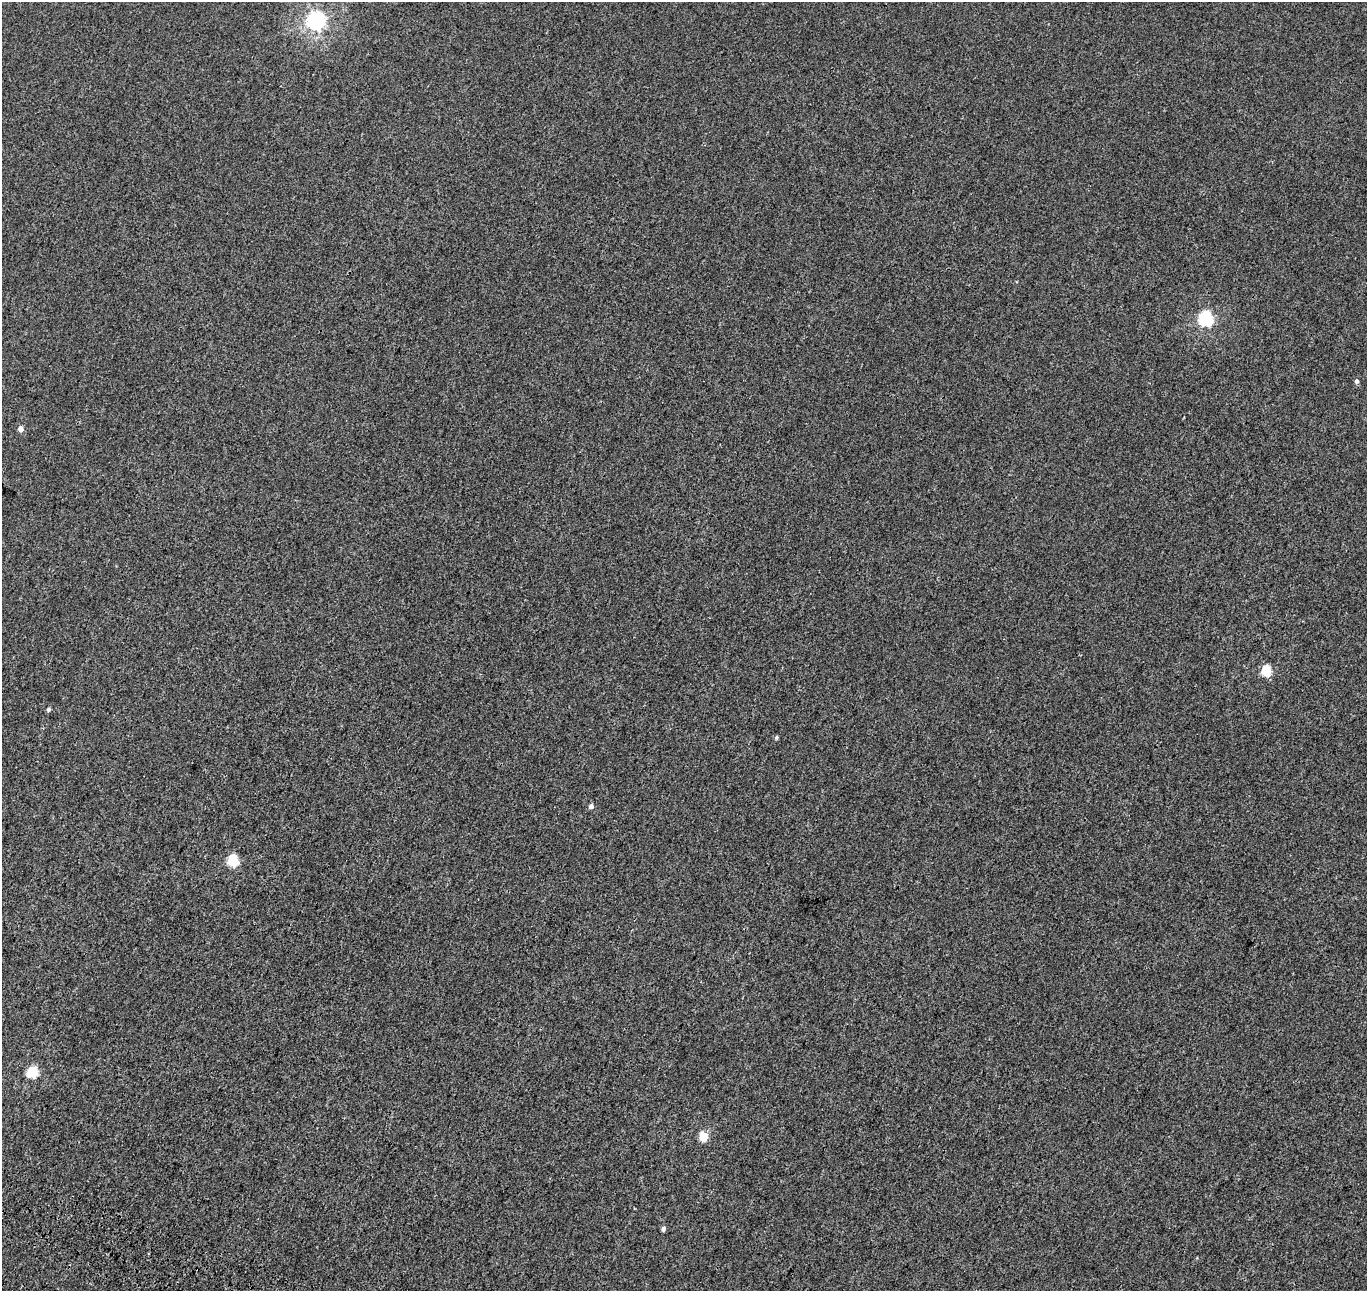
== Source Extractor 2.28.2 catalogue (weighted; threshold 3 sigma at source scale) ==
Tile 7 of 4 x 4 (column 3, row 2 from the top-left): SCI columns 2868-4232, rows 2906-4194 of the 5742 x 5874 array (HDU 1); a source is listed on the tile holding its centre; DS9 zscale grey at full resolution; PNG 1369 x 1293 px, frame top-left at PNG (2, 2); no overlay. Shown black and unused: <1% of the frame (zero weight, under 3 of 4 exposures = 9% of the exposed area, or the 3 px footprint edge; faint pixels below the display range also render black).
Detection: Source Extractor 2.28.2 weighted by HDU 2 'WHT'; one run over the whole footprint, this tile lists its part. Background 0.001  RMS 0.0029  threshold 0.0131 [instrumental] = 3 sigma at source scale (4.5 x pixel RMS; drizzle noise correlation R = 1.50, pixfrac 1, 0.0396/0.0396 arcsec/px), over >= 5 px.
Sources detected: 12; all 12 listed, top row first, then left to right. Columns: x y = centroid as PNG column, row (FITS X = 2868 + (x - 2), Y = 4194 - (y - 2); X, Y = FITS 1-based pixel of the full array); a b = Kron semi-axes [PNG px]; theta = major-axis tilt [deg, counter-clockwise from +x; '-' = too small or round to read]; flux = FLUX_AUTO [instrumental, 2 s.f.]
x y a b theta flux
316 21 7 7 - 130
1206 319 6 6 - 57
1356 381 5 5 - 0.75
21 429 5 4 - 2
1266 671 5 5 - 18
49 709 5 5 - 0.55
776 737 5 5 - 0.44
591 806 5 5 - 1.1
233 860 6 5 - 23
32 1072 6 6 - 23
703 1136 5 5 - 11
663 1229 5 4 - 0.88